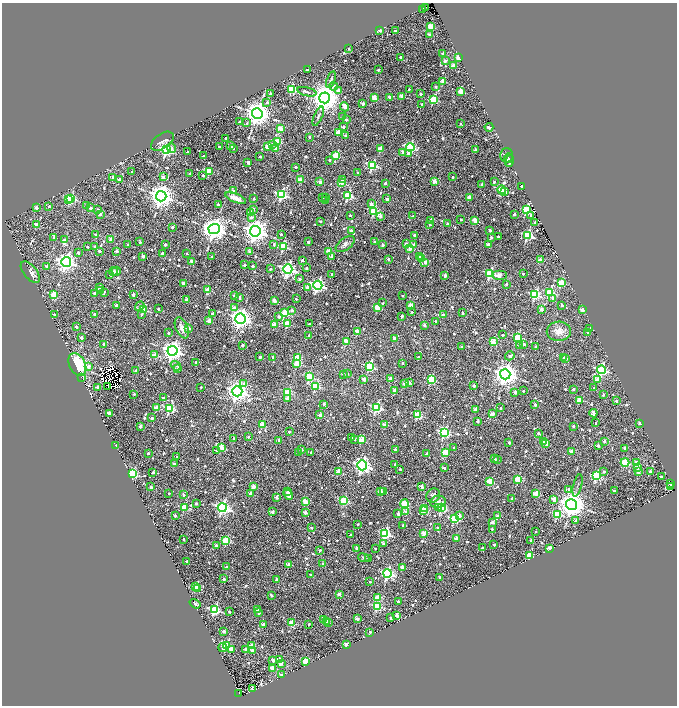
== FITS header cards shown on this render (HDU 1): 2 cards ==
NAXIS1  =                 1350
NAXIS2  =                 1407

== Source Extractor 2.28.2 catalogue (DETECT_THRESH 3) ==
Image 1350 x 1407 px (HDU 1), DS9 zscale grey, zoomed out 1/2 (1 PNG px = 2 x 2 image px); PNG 679 x 708 px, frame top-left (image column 2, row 1406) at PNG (2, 3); each listed source drawn as its Kron ellipse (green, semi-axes under 4 px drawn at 4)
Background 0.0318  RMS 0.012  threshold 0.0355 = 3 sigma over >= 5 px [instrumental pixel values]
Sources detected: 1011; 93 cannot appear on this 1/2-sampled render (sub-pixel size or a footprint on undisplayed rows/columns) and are neither listed nor drawn; of the other 918, the 500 brightest by FLUX_AUTO listed and drawn (418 fainter detections omitted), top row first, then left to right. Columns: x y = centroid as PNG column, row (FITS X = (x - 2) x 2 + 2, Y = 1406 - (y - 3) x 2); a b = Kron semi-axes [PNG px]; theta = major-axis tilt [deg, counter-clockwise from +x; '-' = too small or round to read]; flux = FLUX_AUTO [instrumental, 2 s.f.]
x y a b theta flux
426 7 2 1 - 34
422 9 2 1 - 120
430 26 3 3 - 87
380 30 2 2 - 47
395 31 3 2 - 12
430 35 2 2 - 18
349 49 2 2 - 4.4
443 54 2 2 - 15
400 57 2 2 - 6.6
459 57 2 2 - 85
445 61 2 2 - 22
453 66 2 2 - 44
307 70 2 2 - 6.4
378 70 2 2 - 6.1
331 79 8 3 70 4.5
443 82 3 2 - 55
333 86 4 3 - 9.3
435 87 3 2 - 5.1
409 89 3 2 - 5
291 90 4 3 - 140
338 90 4 3 - 12
461 91 3 2 - 55
307 92 10 4 -14 6
270 94 2 2 - 14
421 94 2 2 - 10
402 96 2 2 - 42
374 97 2 2 - 47
389 97 2 2 - 12
324 98 5 5 - 4900
433 99 3 3 - 130
267 102 3 3 - 5.2
363 103 2 2 - 23
421 104 2 2 - 5.6
345 107 5 3 - 27
257 113 5 5 - 3800
318 116 10 3 66 5
343 117 2 2 - 6
346 120 3 2 - 7.2
239 122 2 2 - 5.9
247 123 3 3 - 4.1
460 124 3 2 - 4.6
343 127 2 2 - 13
489 127 4 2 - 10
280 129 3 2 - 51
338 132 3 3 - 49
346 136 2 2 - 18
310 137 2 2 - 8.3
225 138 2 2 - 7
162 141 13 7 35 14
278 142 3 3 - 94
272 144 3 2 - 10
231 146 2 2 - 19
268 146 3 3 - 75
219 147 2 2 - 4.9
410 147 4 3 - 280
171 148 5 3 - 10
233 148 2 2 - 6.5
275 148 3 2 - 11
380 149 3 2 - 52
166 150 4 4 - 470
476 150 2 2 - 21
187 152 2 2 - 6
403 152 3 2 - 19
409 153 4 3 - 11
507 155 7 6 - 8
203 156 2 2 - 5
336 156 3 3 - 120
260 157 2 2 - 5.2
508 158 5 4 - 5.6
330 160 2 2 - 5
510 161 6 2 72 5.4
248 162 2 2 - 20
372 165 4 3 - 240
295 167 2 2 - 11
209 171 3 3 - 84
132 172 2 2 - 7
358 173 2 2 - 9.3
190 174 2 2 - 4.1
203 175 2 2 - 12
113 177 2 2 - 21
163 177 2 2 - 17
453 177 2 2 - 6.5
119 179 2 2 - 12
343 179 3 3 - 5.3
300 180 3 2 - 46
434 181 2 2 - 36
320 182 2 2 - 25
494 182 2 2 - 5.8
341 183 3 3 - 66
385 183 2 2 - 17
482 184 2 2 - 12
522 186 2 2 - 6.1
502 190 4 3 - 170
233 191 2 2 - 15
505 192 3 3 - 30
281 195 4 4 - 310
348 195 3 3 - 220
161 196 5 5 - 2800
323 197 2 2 - 4.8
326 197 2 2 - 7.3
469 197 2 2 - 28
236 198 11 4 -23 23
71 199 4 3 - 200
254 199 2 2 - 8.8
387 199 2 2 - 20
68 200 4 2 - 34
326 201 2 2 - 11
218 204 2 2 - 4.1
371 204 2 2 - 20
87 205 3 2 - 5.2
49 206 2 2 - 5.1
36 208 2 2 - 15
90 208 2 2 - 21
253 209 3 2 - 9
98 210 2 2 - 8.5
527 210 4 3 - 240
374 211 3 3 - 180
250 212 2 2 - 39
100 214 2 2 - 26
514 214 2 2 - 11
350 215 2 2 - 5.3
531 215 3 2 - 5
380 216 3 3 - 20
413 216 2 2 - 4.9
251 217 3 3 - 10
461 219 2 2 - 5.4
431 220 2 2 - 32
320 221 2 2 - 5.2
475 221 3 3 - 61
535 222 2 2 - 7.4
430 224 2 2 - 6.2
447 224 2 2 - 13
36 225 2 2 - 34
172 227 2 2 - 15
214 229 5 5 - 2700
351 230 2 2 - 5.7
490 230 2 2 - 7.4
255 231 5 5 - 2800
281 234 2 2 - 4.2
96 235 2 2 - 20
414 235 2 2 - 12
527 235 4 4 - 310
498 236 2 2 - 6.9
491 237 2 2 - 5.1
53 238 2 2 - 4.5
111 239 2 2 - 32
64 240 2 2 - 14
140 242 3 2 - 6.3
308 242 2 2 - 12
375 242 2 2 - 14
128 244 2 2 - 5
274 244 2 2 - 5.6
345 244 11 6 38 10
406 244 2 2 - 15
488 244 2 2 - 34
165 245 2 2 - 14
383 245 2 2 - 13
413 245 3 2 - 15
283 246 4 3 - 190
87 247 2 2 - 6.7
95 247 2 2 - 7.7
410 249 3 2 - 33
99 251 2 2 - 12
117 251 2 2 - 14
250 252 3 3 - 16
329 252 3 3 - 71
78 253 3 2 - 12
162 253 2 2 - 8.3
187 253 2 2 - 4.2
143 256 2 2 - 12
419 256 3 3 - 5.9
212 257 2 2 - 8.4
332 257 3 2 - 12
422 258 3 3 - 69
388 259 2 2 - 8.1
302 260 2 2 - 9
540 260 2 2 - 26
192 261 3 3 - 15
66 262 5 5 - 1200
425 262 3 2 - 15
244 265 2 2 - 6.6
47 266 2 2 - 8.8
252 266 2 2 - 12
306 268 2 2 - 6.7
270 269 2 2 - 8.9
288 269 5 4 - 750
113 271 4 4 - 5.7
116 271 4 4 - 5.2
30 272 13 6 -51 15
332 274 2 2 - 6.4
490 274 4 3 - 240
523 274 2 2 - 5.6
110 275 2 2 - 6.1
499 275 7 5 0 9.8
445 276 2 2 - 28
300 279 2 2 - 6.7
183 283 2 2 - 30
561 283 3 3 - 120
506 284 2 2 - 9.6
318 285 4 4 - 680
99 287 2 2 - 4.8
307 288 3 2 - 32
208 290 3 3 - 60
101 291 2 2 - 6.9
104 292 3 2 - 4.3
550 292 4 3 - 180
94 293 2 2 - 11
54 295 3 3 - 74
133 295 3 2 - 12
535 295 4 4 - 260
234 296 2 2 - 10
402 296 2 2 - 4
240 298 4 2 - 8.3
552 298 3 2 - 5.9
296 299 2 2 - 4.3
186 300 2 2 - 26
274 301 3 2 - 31
383 303 2 2 - 4.6
116 305 2 2 - 17
411 305 3 2 - 54
562 305 2 2 - 11
140 306 5 3 - 6.8
378 307 3 3 - 90
235 308 3 2 - 27
143 309 3 3 - 160
158 309 2 2 - 5.9
541 309 2 2 - 24
583 309 3 2 - 36
292 310 2 2 - 17
412 312 2 2 - 4.6
285 313 3 3 - 120
463 313 2 2 - 9.1
95 314 2 2 - 13
142 314 3 2 - 8.4
212 314 3 2 - 5.3
443 314 2 2 - 5
54 315 2 2 - 8.7
402 316 2 2 - 11
279 317 4 2 - 14
240 319 5 5 - 1900
209 321 2 2 - 39
435 321 2 2 - 5.8
274 324 3 2 - 46
287 324 3 3 - 95
309 324 2 2 - 6
424 325 2 2 - 16
76 327 2 2 - 11
182 328 11 6 -66 19
188 328 2 2 - 29
590 328 2 2 - 5.1
559 331 12 9 3 26
357 332 3 2 - 52
588 332 2 2 - 5.6
169 333 2 2 - 6.4
309 335 2 2 - 4.4
502 335 2 2 - 4.4
517 337 3 3 - 120
81 338 2 2 - 15
394 339 2 2 - 18
346 342 3 3 - 66
493 342 3 3 - 79
103 344 2 2 - 8.7
524 344 2 2 - 9.1
242 345 2 2 - 13
519 346 3 2 - 4.8
462 347 2 2 - 5.6
536 347 2 2 - 11
172 351 5 5 - 1700
155 355 2 2 - 41
510 356 5 3 - 6.1
260 357 2 2 - 17
273 357 2 2 - 9.9
418 357 2 2 - 5.2
298 358 3 3 - 96
564 358 2 2 - 11
566 358 2 2 - 7.1
196 362 2 2 - 6.9
402 363 2 2 - 4.5
297 364 3 3 - 100
77 365 12 8 -62 200
176 366 5 4 - 5.1
88 367 3 2 - 22
370 367 4 3 - 190
178 368 2 2 - 29
601 370 4 4 - 320
136 371 2 2 - 16
348 373 2 2 - 4.2
505 374 5 5 - 2500
344 375 2 2 - 5.8
309 377 4 3 - 140
82 378 2 1 - 20
390 378 3 2 - 28
364 379 3 3 - 21
597 379 3 3 - 49
431 380 3 3 - 140
409 382 2 2 - 19
244 384 3 3 - 20
404 384 2 2 - 19
316 386 4 3 - 140
474 386 2 2 - 13
97 387 2 2 - 15
107 387 2 1 - 22
201 387 2 2 - 4.3
594 388 3 3 - 4.6
573 389 2 2 - 6.3
394 390 2 2 - 20
237 391 5 5 - 2200
523 391 2 2 - 5.7
288 392 3 3 - 130
515 392 2 2 - 25
134 394 2 2 - 5
603 395 2 2 - 6.8
163 398 2 2 - 8.1
287 399 3 2 - 10
580 400 3 3 - 77
616 401 2 2 - 6.2
324 404 2 2 - 14
535 405 2 2 - 11
376 407 4 4 - 270
156 408 3 2 - 51
170 408 3 3 - 210
501 408 2 2 - 8.1
475 409 2 2 - 26
109 413 2 2 - 48
593 413 4 3 - 24
492 414 2 2 - 26
320 415 2 2 - 30
418 415 3 3 - 120
152 418 2 2 - 7.2
477 421 3 2 - 7.6
596 423 2 2 - 5.7
640 423 2 2 - 20
262 425 3 3 - 66
385 425 3 2 - 40
140 426 2 2 - 20
573 426 2 2 - 6
289 432 2 2 - 5.9
444 433 4 4 - 250
538 433 2 2 - 4.8
248 437 2 2 - 5.3
351 437 2 2 - 6.4
234 439 2 2 - 7.1
279 440 2 2 - 14
355 440 3 2 - 4.3
362 440 3 3 - 68
544 441 2 2 - 29
604 441 2 2 - 17
509 443 2 2 - 12
545 443 3 2 - 36
115 445 2 2 - 6.6
598 446 2 2 - 16
221 447 3 2 - 57
453 448 2 2 - 5.6
625 448 2 2 - 22
395 449 2 2 - 9.7
216 450 3 2 - 6.3
302 450 2 2 - 7.3
572 451 3 2 - 43
311 452 2 2 - 9.5
445 452 3 3 - 79
148 453 2 2 - 8.2
299 453 2 2 - 9.4
426 454 2 2 - 4.8
177 457 2 2 - 8.1
495 459 2 2 - 4.8
497 459 2 2 - 4.4
625 462 4 3 - 130
636 462 2 2 - 16
174 464 2 2 - 27
395 464 2 2 - 4.7
362 465 5 4 - 880
637 467 2 2 - 20
444 468 2 2 - 6.6
400 469 2 2 - 4.7
604 471 2 2 - 7.9
650 471 2 2 - 15
153 472 2 2 - 9.9
339 472 3 2 - 64
638 472 2 2 - 20
133 474 4 3 - 220
596 476 4 3 - 230
661 477 2 2 - 6.1
518 479 3 3 - 79
490 482 3 3 - 82
671 484 2 2 - 75
578 485 11 2 76 4.5
422 486 3 2 - 15
671 486 3 2 - 15
151 487 2 2 - 18
253 487 3 2 - 41
569 489 3 3 - 6.4
380 491 2 2 - 42
614 491 3 2 - 6.5
288 492 3 3 - 4.5
383 492 2 2 - 18
169 493 2 2 - 4.2
536 493 3 3 - 68
251 494 2 2 - 31
184 495 2 2 - 4.5
288 495 5 4 - 16
433 495 7 6 - 9.9
277 497 2 2 - 19
512 499 3 2 - 8.2
344 500 3 3 - 160
554 500 4 2 - 28
305 501 3 3 - 39
438 502 8 6 12 24
196 503 2 2 - 7.3
404 504 4 4 - 100
571 504 5 5 - 3700
184 507 3 3 - 110
222 508 4 4 - 700
424 508 3 2 - 48
438 508 3 2 - 15
441 508 3 3 - 220
423 511 3 2 - 55
272 512 2 2 - 17
305 512 2 2 - 19
406 512 3 2 - 35
398 514 2 2 - 14
557 514 4 3 - 130
175 516 2 2 - 17
459 516 3 3 - 32
498 516 3 2 - 31
454 519 4 3 - 160
576 520 3 2 - 8.4
493 522 2 2 - 20
358 524 2 2 - 5.1
403 525 2 2 - 4.5
438 527 2 2 - 5.4
311 528 2 2 - 6.3
492 529 2 2 - 4.1
536 532 2 2 - 4.2
385 533 4 4 - 340
424 533 3 2 - 55
351 534 2 2 - 5.5
183 539 2 2 - 4.9
456 539 2 2 - 38
226 540 3 3 - 130
531 541 2 2 - 25
384 543 4 3 - 5.7
494 545 2 2 - 9.1
216 546 2 2 - 12
357 548 2 2 - 17
482 548 2 2 - 8.3
375 549 2 2 - 4.2
550 549 2 2 - 87
320 550 2 2 - 5.9
530 555 3 3 - 130
364 558 6 4 -22 4.9
369 558 2 2 - 7
186 561 2 2 - 4.8
289 564 2 2 - 37
323 564 2 2 - 15
226 567 2 2 - 23
402 567 2 2 - 34
387 573 4 4 - 430
311 575 2 2 - 13
440 577 2 2 - 15
224 579 2 2 - 15
276 580 2 2 - 13
370 582 2 2 - 4.7
195 587 3 3 - 85
198 589 3 3 - 34
339 594 2 2 - 39
271 595 3 2 - 4.7
378 597 3 3 - 71
398 601 2 2 - 9
195 604 6 4 -35 5.4
377 606 4 3 - 190
214 610 4 4 - 270
257 610 2 2 - 11
229 612 3 2 - 4.8
259 613 2 2 - 7.4
397 615 2 2 - 43
391 618 2 2 - 7.5
357 619 2 2 - 26
324 620 2 2 - 14
326 621 2 2 - 16
328 622 2 2 - 7.4
292 623 3 3 - 74
263 624 2 2 - 25
309 624 2 2 - 8.5
224 631 2 2 - 18
370 632 2 2 - 6.7
252 645 2 2 - 39
346 645 2 2 - 42
226 646 4 3 - 220
223 648 4 2 - 10
231 649 3 3 - 20
246 649 2 2 - 24
252 651 3 2 - 19
273 660 2 2 - 14
279 660 3 2 - 33
306 661 3 3 - 87
281 663 3 2 - 16
272 668 3 2 - 43
281 675 2 2 - 14
252 689 3 2 - 9.6
239 694 2 1 - 28
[418 fainter detections neither listed nor drawn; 93 sub-pixel or undisplayed-footprint detections neither listed nor drawn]